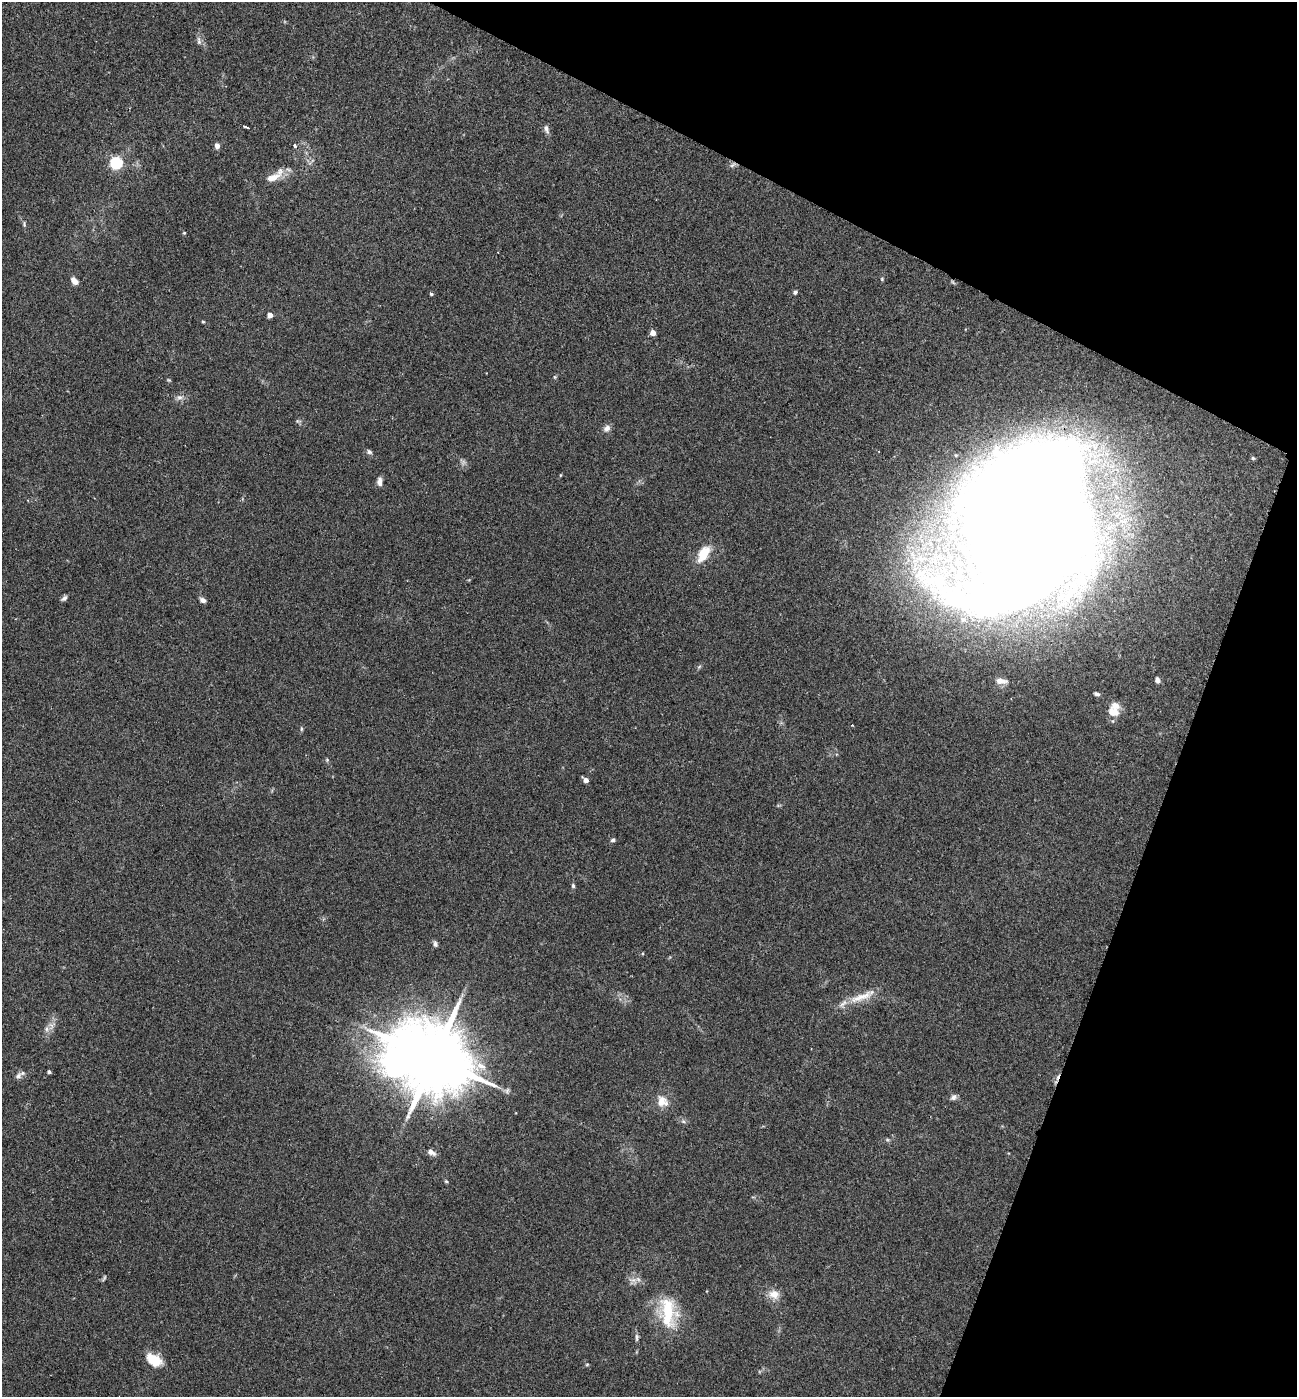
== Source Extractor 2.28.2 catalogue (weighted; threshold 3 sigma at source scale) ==
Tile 8 of 4 x 4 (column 4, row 2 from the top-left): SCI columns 4029-5323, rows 2796-4190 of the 5602 x 5588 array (HDU 1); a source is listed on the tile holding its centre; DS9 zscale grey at full resolution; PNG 1299 x 1399 px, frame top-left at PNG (2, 2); no overlay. Shown black and unused: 20% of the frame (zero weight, under 2 of 3 exposures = <1% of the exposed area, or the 3 px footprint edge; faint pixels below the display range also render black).
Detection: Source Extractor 2.28.2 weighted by HDU 2 'WHT'; one run over the whole footprint, this tile lists its part. Background 0.102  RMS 0.0072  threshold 0.0324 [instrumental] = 3 sigma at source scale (4.5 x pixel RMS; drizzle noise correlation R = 1.50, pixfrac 1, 0.05/0.05 arcsec/px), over >= 5 px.
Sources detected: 63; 1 too faint to see at this stretch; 1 cosmic-ray / hot-pixel residue — not listed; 2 inside a brighter listed object's ellipse — not listed separately; the other 59 listed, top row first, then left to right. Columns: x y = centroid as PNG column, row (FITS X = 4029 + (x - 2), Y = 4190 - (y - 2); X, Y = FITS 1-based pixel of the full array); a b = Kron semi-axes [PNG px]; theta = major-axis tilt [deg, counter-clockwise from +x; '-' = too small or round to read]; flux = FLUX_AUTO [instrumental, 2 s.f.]
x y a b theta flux
199 41 13 5 -81 2.6
246 127 5 3 - 5.1
546 129 12 6 -75 2.6
217 146 6 5 - 2.7
295 146 4 3 - 2.4
116 163 6 5 - 99
732 165 9 5 28 1.9
272 178 21 9 21 9
24 224 7 4 -89 1.1
184 233 4 4 - 0.67
74 281 7 5 -48 5.9
795 292 6 5 - 1.3
431 294 4 3 - 1.3
270 315 4 4 - 5.6
203 321 4 3 - 0.85
653 333 4 4 - 7.3
555 377 5 5 - 0.88
169 380 5 4 - 0.76
179 397 10 7 12 3.1
298 421 8 4 -2 1.3
607 428 10 7 51 3.5
369 452 7 6 - 1.7
1253 458 5 4 - 0.96
560 475 5 3 - 0.58
379 482 11 6 89 3.5
1027 525 134 106 71 2900
703 554 21 11 59 15
64 598 9 5 38 1.9
203 600 7 5 -22 2.8
699 667 6 4 20 0.97
1157 680 8 6 -70 2.2
1001 681 14 7 -7 5.9
1097 694 7 4 -21 1.8
1114 712 15 11 -13 8.1
852 725 3 3 - 0.56
301 729 7 3 -83 0.94
327 760 5 4 - 0.88
586 780 5 4 - 4.3
613 840 6 5 - 1.4
573 886 6 4 -86 1.3
435 944 8 6 -79 2
861 997 41 10 20 14
47 1029 9 7 -80 3.4
433 1058 27 19 -21 8100
49 1072 4 4 - 1.6
18 1076 11 7 53 2.9
953 1097 9 7 34 2.5
662 1102 16 14 -31 9.5
683 1121 6 5 - 1.5
888 1140 6 4 -18 1
431 1152 10 6 -32 3.6
446 1181 5 4 - 0.88
104 1278 10 3 60 1.1
633 1280 15 9 -11 4.6
774 1294 15 11 -13 7.4
668 1312 41 21 -83 36
637 1337 11 4 86 1.7
154 1360 17 11 -30 17
587 1364 6 4 1 0.74
Overlapping masked pixels (flux is a lower limit): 2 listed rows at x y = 732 165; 1027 525